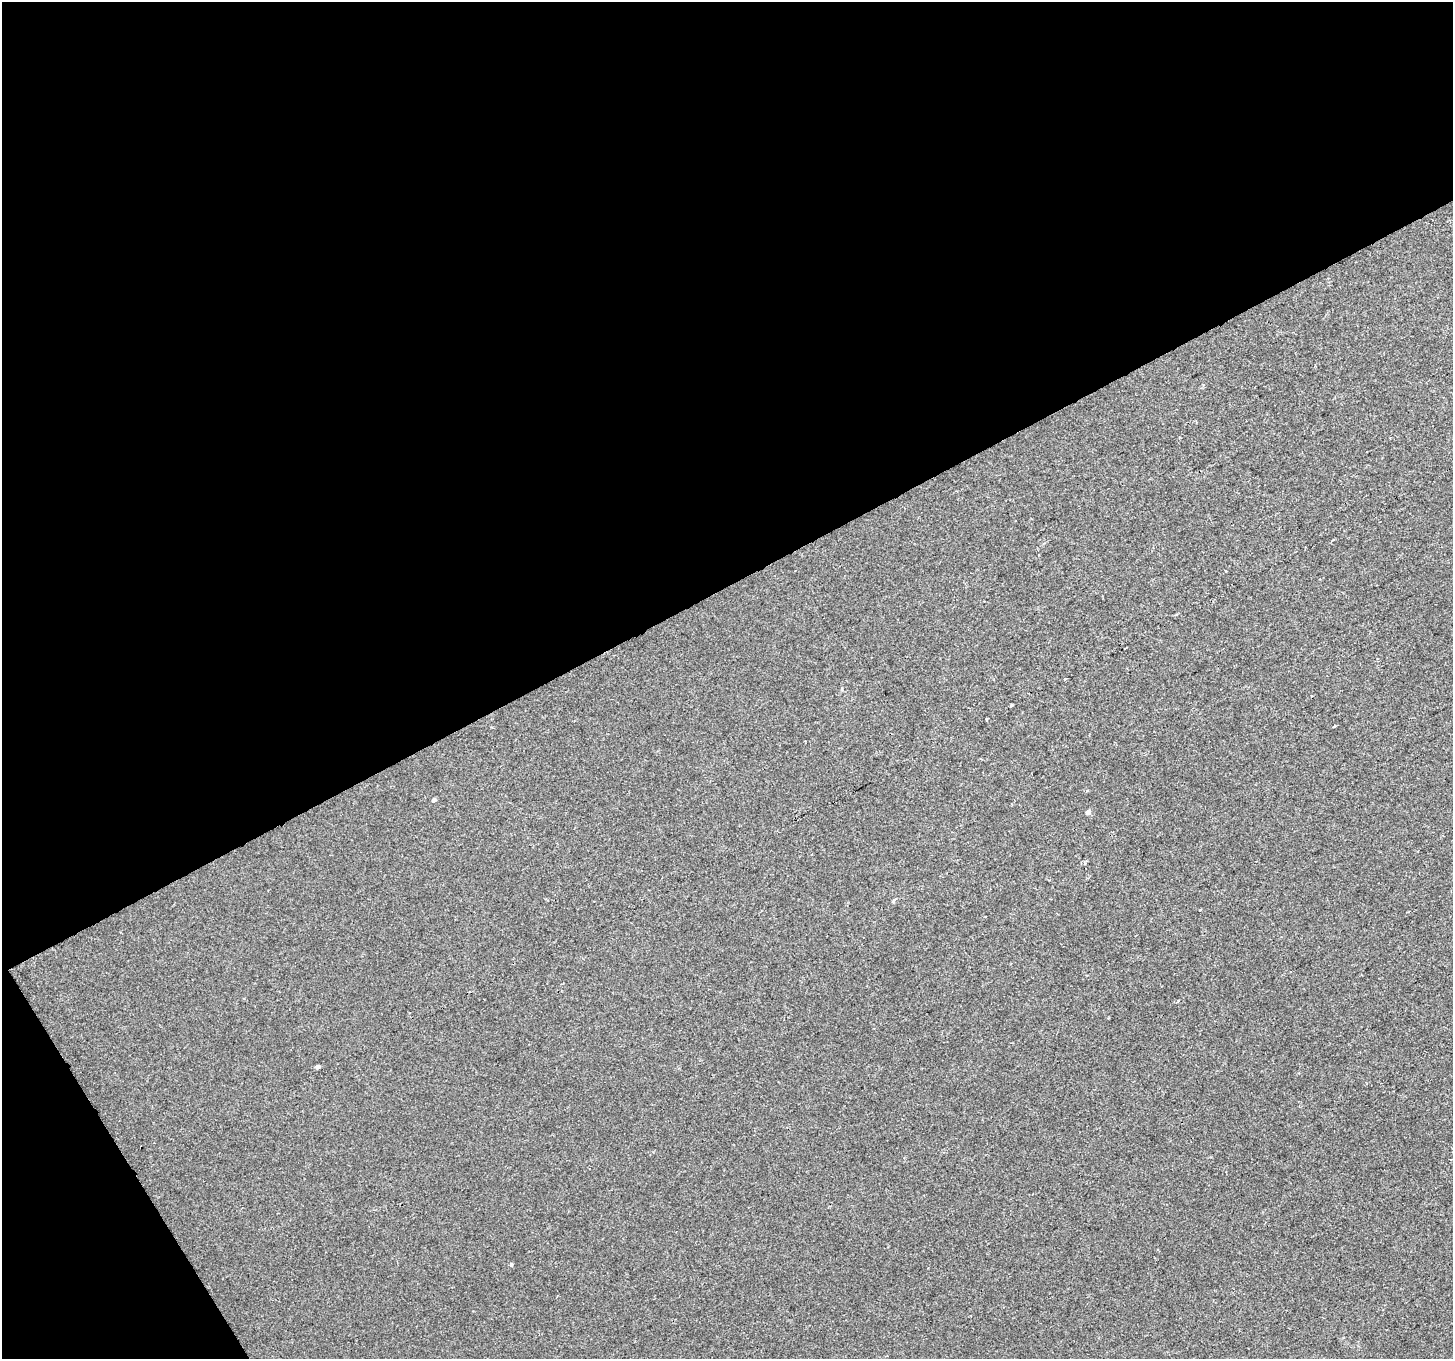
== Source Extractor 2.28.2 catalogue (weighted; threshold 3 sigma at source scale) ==
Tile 1 of 2 x 2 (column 1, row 1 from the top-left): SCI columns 1-1451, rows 1421-2777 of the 2902 x 2856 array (HDU 1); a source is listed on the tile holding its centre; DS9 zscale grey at full resolution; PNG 1455 x 1361 px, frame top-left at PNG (2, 2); no overlay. Shown black and unused: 46% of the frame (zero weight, under 2 of 3 exposures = <1% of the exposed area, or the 3 px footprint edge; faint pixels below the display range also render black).
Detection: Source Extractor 2.28.2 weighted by HDU 2 'WHT'; one run over the whole footprint, this tile lists its part. Background 6.65e-04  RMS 0.0046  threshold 0.0206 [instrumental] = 3 sigma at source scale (4.5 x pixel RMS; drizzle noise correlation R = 1.50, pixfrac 1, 0.0396/0.0396 arcsec/px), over >= 5 px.
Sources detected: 11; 1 cosmic-ray / hot-pixel residue — not listed; the other 10 listed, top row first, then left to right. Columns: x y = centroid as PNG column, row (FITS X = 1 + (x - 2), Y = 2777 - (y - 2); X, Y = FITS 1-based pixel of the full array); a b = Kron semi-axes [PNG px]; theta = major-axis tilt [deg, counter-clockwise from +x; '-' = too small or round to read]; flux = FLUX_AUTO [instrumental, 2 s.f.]
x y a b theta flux
1125 648 3 2 - 0.6
1065 679 3 3 - 2
1011 705 3 3 - 0.89
986 719 3 3 - 0.88
1334 726 3 2 - 0.78
434 800 4 3 - 2.8
1088 812 5 5 - 1.4
893 901 5 3 - 0.89
318 1067 3 3 - 12
511 1265 4 3 - 1.1